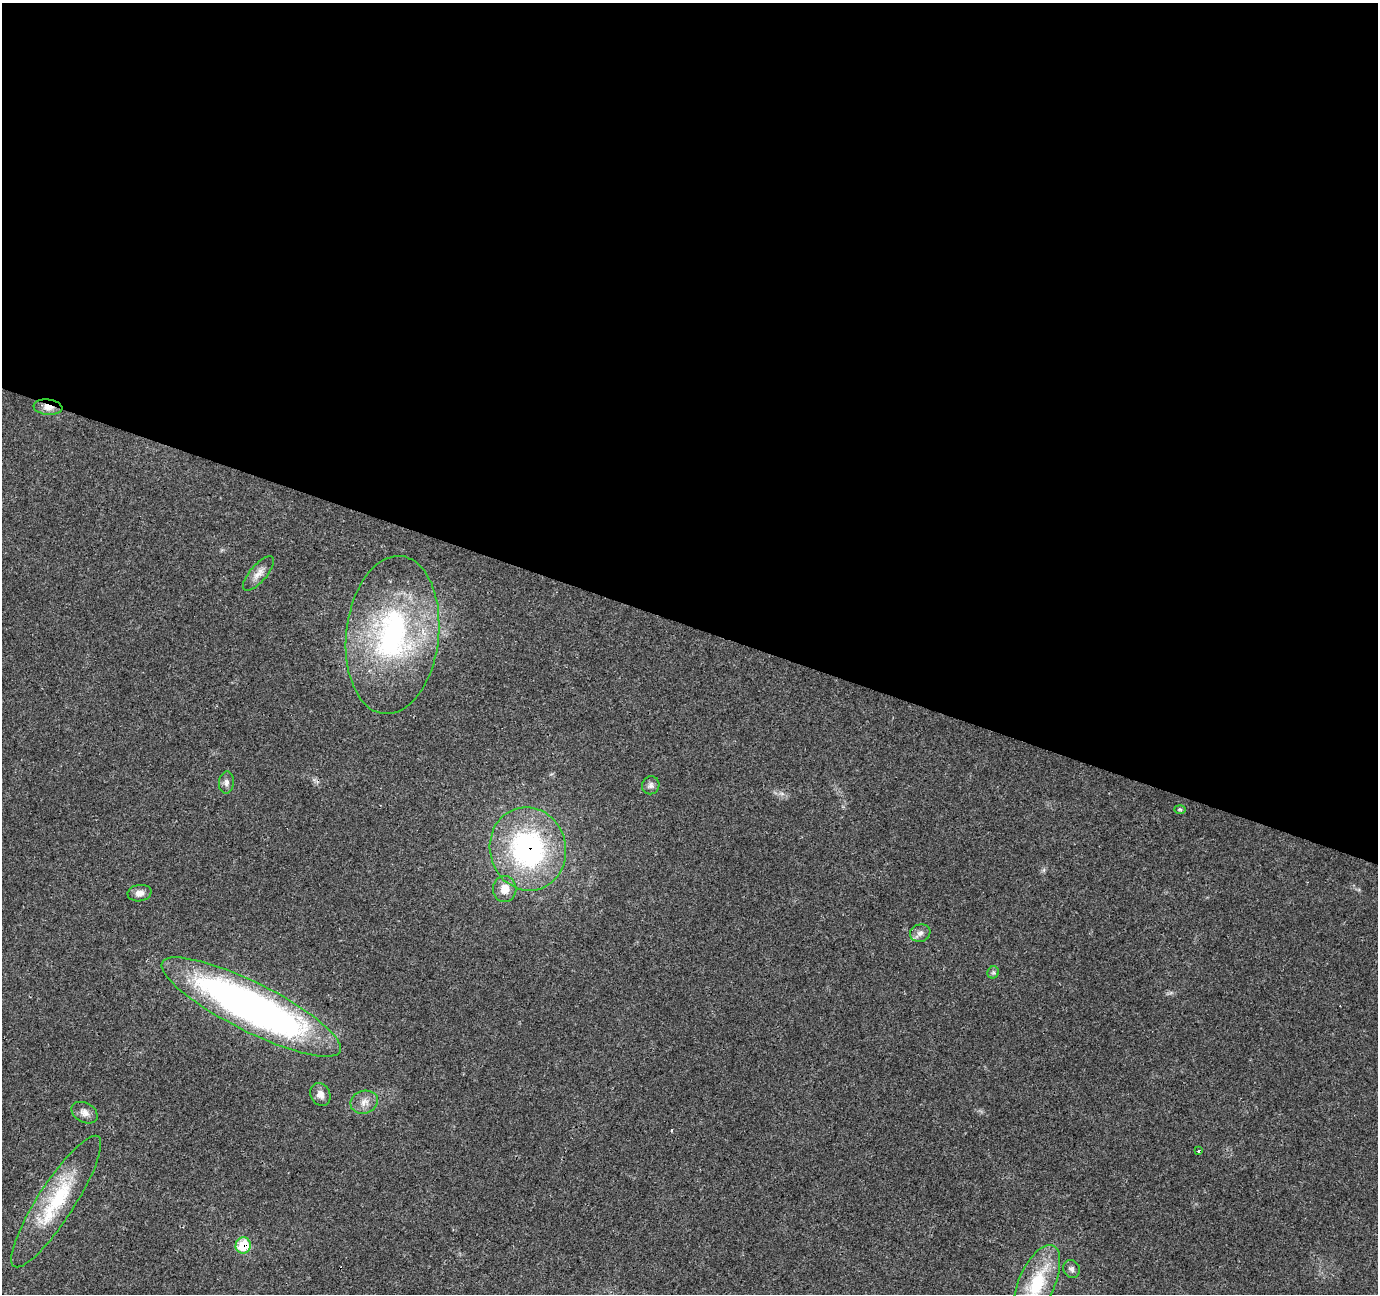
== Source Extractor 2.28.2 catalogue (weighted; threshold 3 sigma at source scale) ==
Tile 3 of 4 x 4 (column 3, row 1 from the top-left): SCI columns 2755-4130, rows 4083-5374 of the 5511 x 5649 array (HDU 1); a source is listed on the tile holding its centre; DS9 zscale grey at full resolution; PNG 1380 x 1296 px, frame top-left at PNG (2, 3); each listed source drawn as its Kron ellipse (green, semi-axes under 4 px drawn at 4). Shown black and unused: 48% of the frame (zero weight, under 3 of 4 exposures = <1% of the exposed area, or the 3 px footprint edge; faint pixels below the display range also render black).
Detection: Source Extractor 2.28.2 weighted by HDU 2 'WHT'; one run over the whole footprint, this tile lists its part. Background 0.0285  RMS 0.0034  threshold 0.0154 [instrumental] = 3 sigma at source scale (4.5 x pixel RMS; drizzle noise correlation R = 1.50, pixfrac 1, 0.0396/0.0396 arcsec/px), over >= 5 px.
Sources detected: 21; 1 cosmic-ray / hot-pixel residue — neither listed nor drawn; the other 20 listed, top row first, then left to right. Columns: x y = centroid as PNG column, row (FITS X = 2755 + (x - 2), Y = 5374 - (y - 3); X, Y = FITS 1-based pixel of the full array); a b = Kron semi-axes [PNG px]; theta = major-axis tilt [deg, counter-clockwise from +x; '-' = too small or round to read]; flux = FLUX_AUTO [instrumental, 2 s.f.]
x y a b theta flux
48 407 14 7 -6 2.6
258 573 21 8 49 2.8
392 635 79 46 84 71
226 782 11 7 84 1.3
651 785 9 8 - 1.3
1180 809 6 4 -1 0.45
528 849 42 38 -76 63
505 889 13 11 -90 4.1
139 893 12 8 9 2
920 933 10 8 19 1.6
993 972 6 5 - 0.65
251 1007 99 24 -27 180
320 1094 12 9 -60 2.3
364 1102 14 11 19 3
84 1113 14 9 -29 2.3
1199 1151 3 3 - 1.2
56 1201 77 18 57 25
243 1246 8 7 - 13
1072 1269 9 8 - 1.2
1037 1283 40 18 67 20
Overlapping masked pixels (flux is a lower limit): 3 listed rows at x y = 48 407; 528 849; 243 1246
Isophote crosses this tile's border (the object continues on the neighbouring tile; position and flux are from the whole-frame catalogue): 1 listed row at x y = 1037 1283